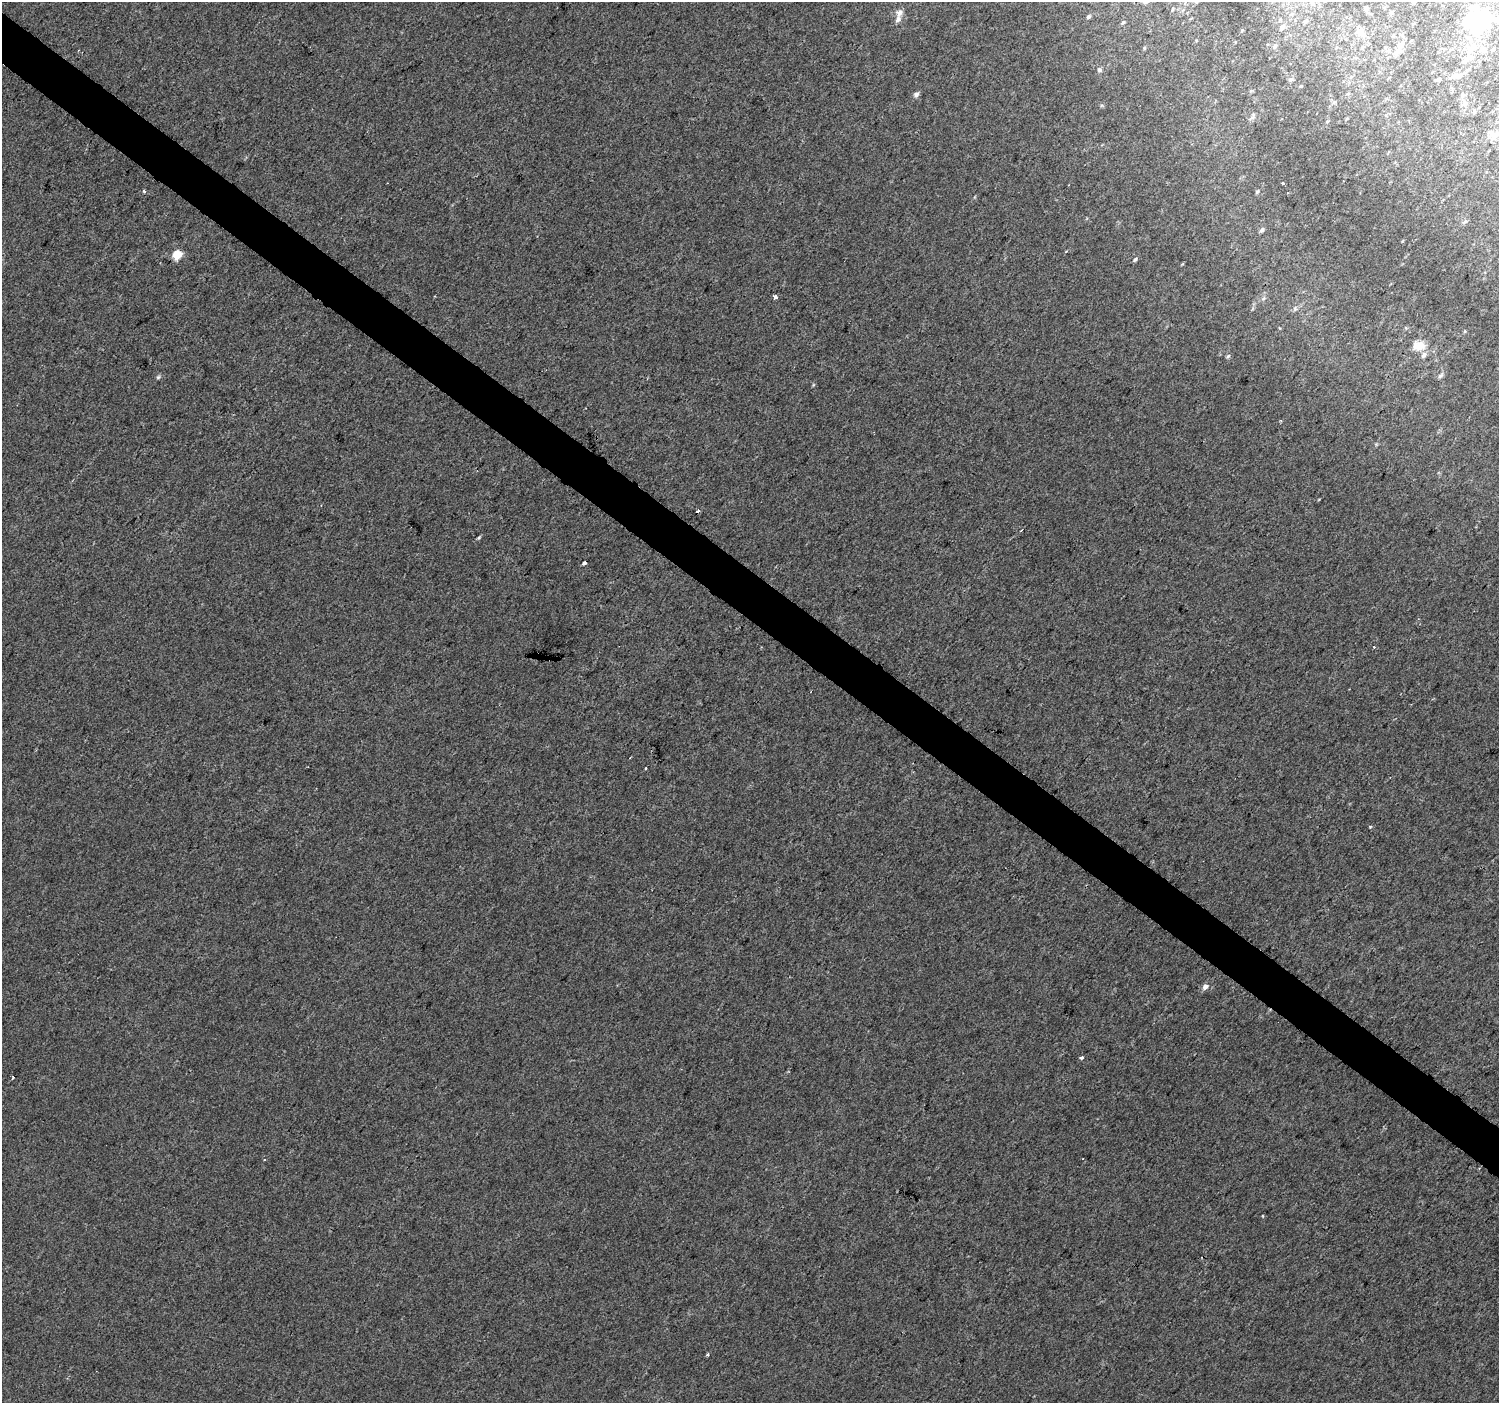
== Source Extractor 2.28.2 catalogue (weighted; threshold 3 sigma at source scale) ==
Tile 11 of 4 x 4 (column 3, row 3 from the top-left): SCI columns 2998-4494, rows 1644-3044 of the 5990 x 6020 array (HDU 1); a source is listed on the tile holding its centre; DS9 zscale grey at full resolution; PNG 1501 x 1405 px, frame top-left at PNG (2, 2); no overlay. Shown black and unused: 4% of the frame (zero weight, under 2 of 3 exposures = <1% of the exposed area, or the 3 px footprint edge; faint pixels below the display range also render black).
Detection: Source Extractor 2.28.2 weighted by HDU 2 'WHT'; one run over the whole footprint, this tile lists its part. Background 0.00681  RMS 0.0057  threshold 0.0258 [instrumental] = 3 sigma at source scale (4.5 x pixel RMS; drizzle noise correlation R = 1.50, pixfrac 1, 0.0396/0.0396 arcsec/px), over >= 5 px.
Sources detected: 68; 4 inside a brighter object's white glare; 2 cosmic-ray / hot-pixel residue — not listed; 6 inside a brighter listed object's ellipse — not listed separately; the other 56 listed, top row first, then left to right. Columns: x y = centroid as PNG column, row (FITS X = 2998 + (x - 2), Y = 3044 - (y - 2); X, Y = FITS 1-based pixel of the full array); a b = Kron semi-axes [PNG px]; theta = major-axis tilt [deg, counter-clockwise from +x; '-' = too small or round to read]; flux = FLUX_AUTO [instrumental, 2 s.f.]
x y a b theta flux
1366 8 7 6 - 1.4
1173 9 5 3 - 0.61
1392 12 6 4 46 0.78
899 13 11 8 56 3
1088 17 5 4 - 1.3
1476 19 13 10 57 75
1123 22 6 4 51 0.81
1305 22 6 5 - 1.1
1282 27 9 6 63 2.1
1242 30 5 3 - 0.47
1361 32 14 10 -45 5.5
1393 36 5 4 - 0.63
1400 45 8 7 - 4
1275 46 7 6 - 1.4
1362 47 6 4 44 0.8
1144 48 5 3 - 0.5
1493 49 6 5 - 0.99
1484 50 8 7 - 3.6
1470 51 13 9 55 5.7
1099 70 6 6 - 1.4
1458 76 16 9 -8 4.5
1291 79 6 5 - 1.4
1438 79 7 5 8 1.3
1301 86 4 4 - 0.56
916 94 7 6 - 1.9
1462 95 8 6 47 1.5
1335 102 6 4 88 0.78
1465 103 10 7 49 2.8
1474 112 6 5 - 1.1
1253 116 10 5 80 1.5
1347 118 5 3 - 0.54
1497 133 20 8 -13 5.5
1283 183 3 2 - 1.4
144 191 3 3 - 2
1257 192 6 5 - 0.92
1465 222 9 5 32 1.2
1262 230 6 5 - 1.5
177 255 5 5 - 26
1135 259 6 4 38 1.1
775 297 4 3 - 3.4
1264 298 6 4 70 0.92
1295 309 6 6 - 1.1
1465 331 5 3 - 0.55
1419 346 15 12 2 8.2
1228 356 5 5 - 0.98
1441 376 9 6 39 1.4
158 377 6 5 - 0.96
813 385 6 3 72 0.61
479 538 6 4 51 0.8
584 563 3 3 - 16
646 769 3 3 - 3.7
1370 827 4 3 - 0.68
1205 987 7 5 42 2.9
1081 1058 3 3 - 1.7
13 1077 3 3 - 3.7
707 1355 3 3 - 1.2
Isophote crosses this tile's border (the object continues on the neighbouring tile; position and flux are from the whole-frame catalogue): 2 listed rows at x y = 1476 19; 1497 133
Unlisted compact peaks at least as high as the median listed source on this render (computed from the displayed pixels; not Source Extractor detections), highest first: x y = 1263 1216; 1319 499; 1376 444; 1182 264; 1102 105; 1066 251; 1280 328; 1402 241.